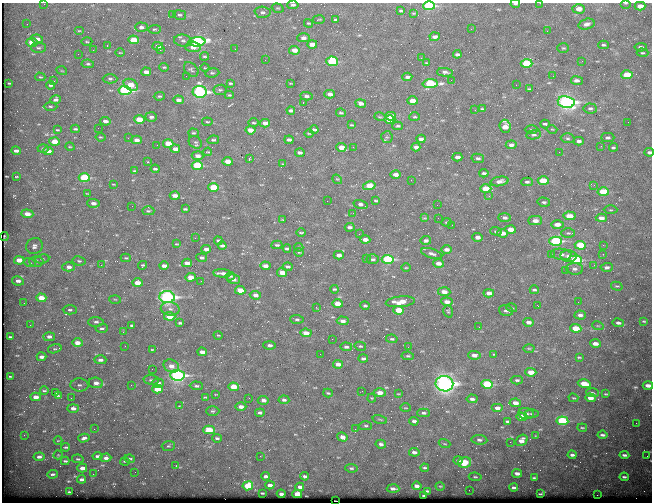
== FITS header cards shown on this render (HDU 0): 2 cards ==
NAXIS1  =                  650 / Width of table row in bytes
NAXIS2  =                  500 / Number of rows in table

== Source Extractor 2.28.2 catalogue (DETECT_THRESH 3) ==
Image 650 x 500 px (HDU 0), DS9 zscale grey, 1 PNG px = 1 image px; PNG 654 x 504 px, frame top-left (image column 1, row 500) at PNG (2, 3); each listed source drawn as its Kron ellipse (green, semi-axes under 4 px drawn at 4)
Background 625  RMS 3.3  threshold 9.9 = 3 sigma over >= 5 px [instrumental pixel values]
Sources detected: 452; all 452 listed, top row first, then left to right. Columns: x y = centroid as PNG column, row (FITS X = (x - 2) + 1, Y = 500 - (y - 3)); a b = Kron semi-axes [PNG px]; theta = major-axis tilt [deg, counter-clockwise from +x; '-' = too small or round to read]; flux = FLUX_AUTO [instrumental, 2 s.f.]
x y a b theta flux
540 3 2 2 - 390
625 3 5 3 - 190
44 4 2 2 - 110
515 4 5 3 - 350
293 5 5 4 - 440
429 6 6 4 1 21000
640 6 5 4 - 1500
278 8 6 4 -18 280
579 9 6 4 -2 1800
401 11 3 2 - 250
263 12 8 5 -5 690
413 13 3 2 - 230
172 14 2 2 - 550
180 15 7 4 -11 410
335 19 4 2 - 210
319 20 6 2 10 170
308 23 4 3 - 220
27 24 3 2 - 170
587 24 8 5 16 910
141 27 6 4 -2 740
154 29 6 4 3 320
471 29 3 2 - 210
79 31 5 3 - 200
547 31 2 2 - 160
435 37 5 3 - 850
303 38 6 4 1 880
37 39 6 4 -9 1200
134 40 5 4 - 4100
183 41 9 6 -7 730
87 42 5 3 - 270
197 42 8 4 5 29000
32 43 5 4 - 4300
312 44 5 3 - 1800
603 45 5 4 - 370
107 46 2 2 - 120
158 46 5 4 - 1000
193 47 8 5 -4 1800
641 47 6 4 3 560
38 48 7 5 -1 500
563 48 6 4 0 280
235 49 2 2 - 97
93 50 2 2 - 550
160 50 2 2 - 790
294 50 5 4 - 1800
120 53 4 3 - 170
642 53 6 4 -1 320
78 54 2 2 - 86
457 54 4 3 - 460
204 56 4 3 - 240
421 58 2 2 - 120
265 60 2 2 - 210
332 61 6 5 - 14000
582 61 2 2 - 160
426 63 4 2 - 180
526 63 6 4 0 8900
88 64 6 4 -7 410
164 67 5 4 - 250
205 68 4 3 - 160
191 69 8 6 -46 490
62 71 5 3 - 180
146 72 5 3 - 1300
445 72 8 4 -4 560
212 73 7 4 6 360
627 75 6 4 3 3700
186 76 2 2 - 210
553 76 3 2 - 180
40 77 5 3 - 190
407 77 5 3 - 490
110 79 7 4 0 430
451 80 2 2 - 880
54 81 2 2 - 130
577 81 6 3 -7 940
9 83 3 2 - 180
230 83 4 3 - 250
290 83 3 2 - 140
430 84 7 4 1 17000
50 85 4 3 - 290
131 85 7 5 -29 3400
516 85 2 2 - 300
529 89 4 2 - 240
125 90 6 4 -6 26000
220 90 7 5 9 400
200 92 7 6 - 39000
330 94 5 4 - 870
229 95 4 3 - 240
159 96 5 4 - 320
306 96 6 3 -4 570
55 100 5 4 - 730
178 100 5 4 - 790
412 101 5 4 - 2400
303 102 3 2 - 580
566 102 8 6 -9 60000
361 104 5 4 - 800
50 106 7 3 -1 320
590 108 7 5 -5 490
482 109 4 3 - 250
475 110 2 2 - 97
291 111 4 3 - 520
341 113 5 3 - 300
390 116 5 4 - 4600
151 117 6 4 -5 620
380 117 5 3 - 230
415 117 5 4 - 280
139 119 5 4 - 3900
390 120 5 3 - 4600
105 121 5 3 - 740
207 122 5 2 - 220
628 122 2 2 - 330
254 123 5 2 - 240
265 123 5 4 - 870
545 124 4 3 - 380
351 125 4 2 - 220
398 126 5 3 - 340
505 126 6 5 - 2200
98 128 2 2 - 130
75 129 4 3 - 310
532 129 7 3 -1 250
552 129 5 3 - 180
57 130 4 3 - 230
250 130 5 4 - 1800
314 130 4 3 - 400
193 133 5 3 - 270
309 133 5 3 - 200
534 135 7 4 10 470
100 137 5 3 - 200
387 137 6 5 - 360
128 138 2 2 - 110
568 138 7 5 -2 380
608 138 7 4 1 540
421 139 4 3 - 720
137 140 5 4 - 1300
213 140 6 4 8 350
289 140 4 3 - 610
55 141 5 4 - 2700
579 141 5 3 - 590
195 142 7 5 -34 430
168 143 5 4 - 3800
157 145 2 2 - 100
511 145 5 4 - 770
601 146 3 3 - 200
70 147 5 3 - 190
341 147 5 4 - 2200
353 147 3 2 - 290
416 147 4 4 - 780
613 147 4 3 - 290
43 149 5 3 - 320
175 149 5 3 - 1300
16 151 4 3 - 790
48 151 5 4 - 1500
208 152 4 3 - 210
559 152 2 2 - 480
649 152 5 4 - 450
300 153 5 3 - 660
198 156 6 4 -4 1300
457 157 5 3 - 1000
478 158 6 4 -11 560
249 159 3 2 - 3900
228 161 5 4 - 2500
147 162 3 2 - 250
283 164 4 2 - 170
197 166 5 4 - 14000
155 169 4 3 - 390
135 171 3 2 - 250
484 173 4 3 - 380
396 175 5 3 - 1100
16 177 3 2 - 170
84 178 6 4 -4 12000
337 179 5 4 - 240
411 180 2 2 - 93
500 181 9 4 11 1300
543 181 5 4 - 5000
527 182 6 3 -1 470
113 184 3 2 - 140
594 185 3 3 - 210
369 186 6 4 13 4800
213 187 5 4 - 6400
486 189 5 4 - 4700
603 192 6 4 -1 6500
87 194 4 2 - 180
175 196 5 3 - 1300
489 196 3 3 - 260
327 201 2 2 - 230
376 201 3 2 - 260
544 202 6 4 -15 450
93 203 6 4 -3 1200
361 204 7 3 -16 750
437 205 2 2 - 340
132 206 2 2 - 200
185 209 4 2 - 280
611 210 7 3 -1 250
148 211 6 4 -1 300
353 213 2 2 - 260
27 214 6 4 -5 1800
569 216 6 4 -4 2800
424 218 4 4 - 190
438 218 2 2 - 170
505 218 6 4 -2 570
601 218 5 4 - 1100
283 220 3 2 - 150
535 221 7 4 0 1300
447 222 5 3 - 240
557 224 6 4 -1 1600
452 225 3 2 - 170
350 227 5 3 - 580
510 229 5 4 - 1700
496 231 6 4 -1 360
301 232 5 2 - 250
503 233 5 4 - 1400
568 233 7 4 0 350
359 234 2 2 - 110
4 237 4 2 - 220
478 237 5 4 - 1000
195 238 2 2 - 320
365 240 5 3 - 1600
426 240 5 4 - 570
218 241 4 3 - 410
556 241 6 4 -1 25000
177 244 4 3 - 200
277 245 5 3 - 390
580 245 5 4 - 6400
603 245 2 2 - 1100
34 246 8 7 - 900
222 246 4 3 - 600
299 247 4 3 - 200
206 249 4 3 - 920
287 249 4 3 - 400
447 250 5 4 - 1100
299 252 5 4 - 230
432 253 11 4 -17 720
551 254 2 2 - 1300
561 254 10 5 -7 820
603 254 3 3 - 120
339 255 5 4 - 1100
569 256 8 6 -5 1300
126 258 5 4 - 300
202 258 5 4 - 510
366 258 2 2 - 100
42 259 7 4 8 410
373 259 6 5 - 460
388 259 6 4 -3 20000
19 260 5 4 - 2100
576 260 6 4 -4 14000
36 261 7 5 -1 660
79 261 6 4 -9 420
30 263 6 3 -17 310
187 263 5 3 - 1200
438 263 5 4 - 1400
101 265 2 2 - 800
143 265 4 3 - 290
594 265 4 4 - 260
164 266 5 3 - 1100
265 266 5 3 - 1100
69 267 6 4 -1 960
288 267 5 3 - 460
607 267 6 4 3 630
406 268 5 3 - 210
575 269 8 6 -3 800
566 270 2 2 - 97
222 273 9 3 -4 1000
282 273 5 4 - 2100
230 276 4 3 - 240
190 277 5 4 - 2400
234 279 6 5 - 930
18 281 6 4 -11 1000
201 281 2 2 - 98
137 283 5 4 - 2400
617 286 6 4 -15 290
334 289 4 3 - 290
240 290 5 4 - 3500
534 290 4 3 - 360
444 292 6 4 -5 1900
489 293 5 4 - 1200
255 295 5 4 - 950
167 297 8 6 -5 51000
41 298 5 4 - 3100
115 299 6 4 -3 250
400 302 14 5 5 3100
447 302 5 4 - 1400
578 302 2 2 - 86
24 303 2 2 - 120
337 304 5 4 - 2300
365 306 4 3 - 360
538 306 3 2 - 500
316 307 3 2 - 170
512 308 5 3 - 210
170 309 9 6 -10 1000
70 310 7 4 -2 470
399 310 5 4 - 4500
448 311 6 4 -72 290
506 311 7 5 -15 520
580 315 5 4 - 690
170 316 6 4 -3 4500
297 319 6 4 -5 390
343 321 6 4 -2 880
644 321 3 2 - 210
96 322 7 4 -1 600
529 322 5 4 - 920
180 323 4 3 - 460
618 323 6 3 -11 530
30 325 3 2 - 190
132 325 4 3 - 400
598 326 6 3 -18 190
479 327 2 2 - 110
102 328 6 4 2 410
576 328 5 4 - 5100
123 332 3 3 - 500
306 333 5 4 - 2100
218 335 4 3 - 180
10 337 4 2 - 300
49 337 6 4 0 770
332 339 2 2 - 420
392 339 6 4 -8 370
77 343 5 4 - 1900
595 344 5 3 - 1400
270 345 6 4 -1 760
125 346 2 2 - 150
360 346 6 4 -11 290
346 347 6 4 -4 620
408 347 2 2 - 110
529 348 5 3 - 230
55 349 7 4 16 340
152 349 3 2 - 170
202 352 4 3 - 1100
320 354 2 2 - 160
494 354 3 2 - 180
474 355 6 4 -5 1200
408 356 6 4 -7 320
41 357 5 3 - 1100
579 357 3 2 - 220
363 359 5 3 - 570
100 360 6 4 0 940
338 364 5 4 - 1200
171 366 8 6 -24 1400
152 369 2 2 - 190
531 372 5 4 - 2300
177 375 7 5 -5 44000
10 376 4 2 - 180
151 380 7 4 -5 480
517 380 6 4 -1 420
96 383 7 5 -7 1200
158 383 6 4 -2 920
444 384 9 7 -9 78000
487 384 6 4 -6 13000
584 384 6 4 -13 3600
79 385 9 6 -1 660
131 385 3 2 - 220
196 386 6 4 -4 460
648 386 5 3 - 1400
234 387 5 4 - 3500
158 389 5 4 - 3800
44 391 4 2 - 270
362 391 2 2 - 98
56 392 4 2 - 250
328 393 5 3 - 280
380 393 6 4 -1 1600
592 393 6 4 -5 340
216 394 3 2 - 140
398 394 4 2 - 160
606 394 3 3 - 210
58 395 3 3 - 490
36 397 5 3 - 1600
205 397 4 3 - 210
71 398 2 2 - 110
249 398 3 2 - 170
372 398 4 4 - 210
573 398 5 3 - 230
590 398 5 4 - 1600
472 399 5 4 - 670
263 400 6 4 -3 900
284 400 5 4 - 510
515 403 6 4 -9 1600
180 406 3 2 - 150
241 407 5 3 - 1300
73 408 5 4 - 1000
405 408 5 3 - 190
497 408 6 4 0 1200
213 411 6 5 - 380
260 413 4 3 - 470
423 413 6 4 -1 490
526 414 8 5 -6 620
532 414 7 3 2 310
522 417 5 4 - 2400
380 419 7 3 -14 250
414 421 4 3 - 670
508 421 4 3 - 410
562 421 6 4 -7 17000
636 423 2 2 - 150
366 426 6 4 1 350
582 428 5 2 - 220
94 429 2 2 - 120
355 429 2 2 - 110
209 430 6 4 0 6900
24 435 2 2 - 91
602 435 5 3 - 490
536 436 3 2 - 130
342 437 5 4 - 1500
84 438 5 4 - 690
217 438 5 3 - 380
479 440 8 4 -5 590
522 440 6 5 - 1400
58 441 4 3 - 150
510 442 2 2 - 310
381 444 5 4 - 610
445 444 6 3 -19 200
168 446 6 5 - 350
66 447 4 3 - 270
414 452 5 3 - 740
58 455 4 4 - 210
572 455 4 3 - 560
624 455 5 3 - 500
97 456 5 3 - 530
260 456 2 2 - 1400
647 456 2 2 - 90
39 457 5 4 - 760
106 458 5 4 - 730
78 459 6 3 -9 280
130 459 5 3 - 300
458 460 5 3 - 410
65 461 4 3 - 330
125 461 5 2 - 230
465 462 6 5 - 4200
176 466 3 3 - 270
82 468 5 3 - 1500
351 468 6 4 -9 360
425 468 4 3 - 310
135 472 2 2 - 120
517 473 5 3 - 900
52 474 5 3 - 420
93 474 2 2 - 260
265 476 4 3 - 530
305 476 4 3 - 500
475 477 6 4 -7 300
624 477 4 3 - 380
534 478 4 3 - 280
81 479 4 3 - 500
270 485 4 3 - 990
248 486 5 4 - 6000
417 486 5 3 - 1100
440 486 4 3 - 190
300 487 4 3 - 760
514 488 4 3 - 530
393 489 6 3 -3 770
469 490 2 2 - 94
428 491 4 3 - 320
69 492 4 3 - 330
262 493 3 2 - 190
540 493 4 2 - 240
281 494 4 3 - 640
297 494 5 4 - 3300
597 495 2 2 - 1900
424 496 4 2 - 270
335 501 2 2 - 190
At the frame edge (FLAGS 8, measured only in part): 8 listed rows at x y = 540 3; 625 3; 44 4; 515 4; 293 5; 429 6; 649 152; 648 386